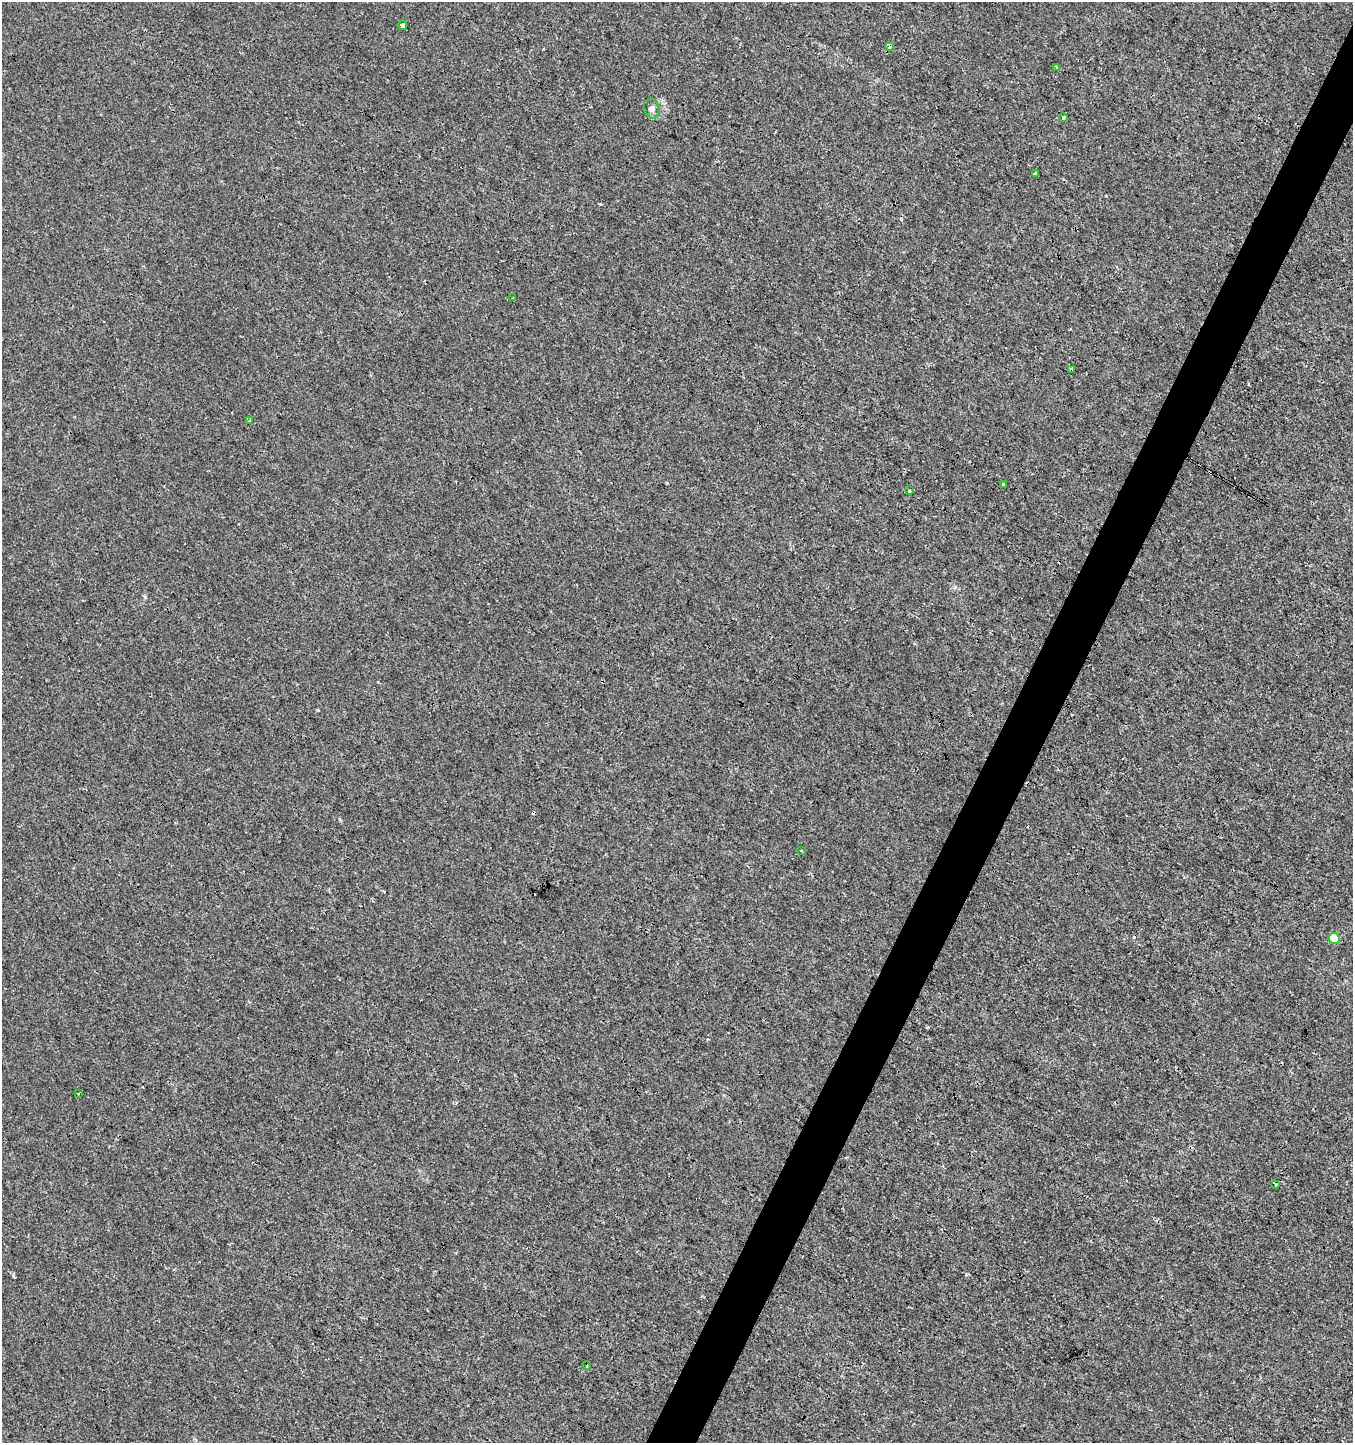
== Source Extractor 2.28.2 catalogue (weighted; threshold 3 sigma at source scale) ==
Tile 10 of 4 x 4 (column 2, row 3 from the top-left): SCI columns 1549-2899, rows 1448-2888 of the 5865 x 5770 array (HDU 1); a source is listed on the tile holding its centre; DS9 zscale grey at full resolution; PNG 1355 x 1445 px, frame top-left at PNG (2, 2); each listed source drawn as its Kron ellipse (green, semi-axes under 4 px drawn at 4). Shown black and unused: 4% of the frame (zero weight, under 3 of 4 exposures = <1% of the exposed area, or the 3 px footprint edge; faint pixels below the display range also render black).
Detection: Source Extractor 2.28.2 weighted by HDU 2 'WHT'; one run over the whole footprint, this tile lists its part. Background 2.56e-04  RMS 0.0013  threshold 0.00598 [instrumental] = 3 sigma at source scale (4.5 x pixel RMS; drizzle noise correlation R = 1.50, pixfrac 1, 0.0396/0.0396 arcsec/px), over >= 5 px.
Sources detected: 20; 4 cosmic-ray / hot-pixel residue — neither listed nor drawn; the other 16 listed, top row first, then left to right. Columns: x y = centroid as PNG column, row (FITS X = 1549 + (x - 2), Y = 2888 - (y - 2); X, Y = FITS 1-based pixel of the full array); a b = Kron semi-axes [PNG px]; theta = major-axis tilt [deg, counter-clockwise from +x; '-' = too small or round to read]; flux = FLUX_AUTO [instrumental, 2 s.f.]
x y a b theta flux
402 25 5 3 - 0.67
890 46 4 3 - 2.1
1057 67 4 2 - 0.23
652 109 10 7 -72 0.5
1063 118 4 4 - 0.32
1035 173 4 2 - 0.21
513 298 2 2 - 0.11
1072 369 4 3 - 0.38
250 420 3 2 - 0.19
1003 485 4 3 - 0.34
910 491 3 3 - 0.15
801 850 3 2 - 0.1
1334 938 5 5 - 3
79 1094 3 2 - 0.24
1276 1184 4 3 - 0.18
587 1366 3 3 - 0.73
Overlapping masked pixels (flux is a lower limit): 2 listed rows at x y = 890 46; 1072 369